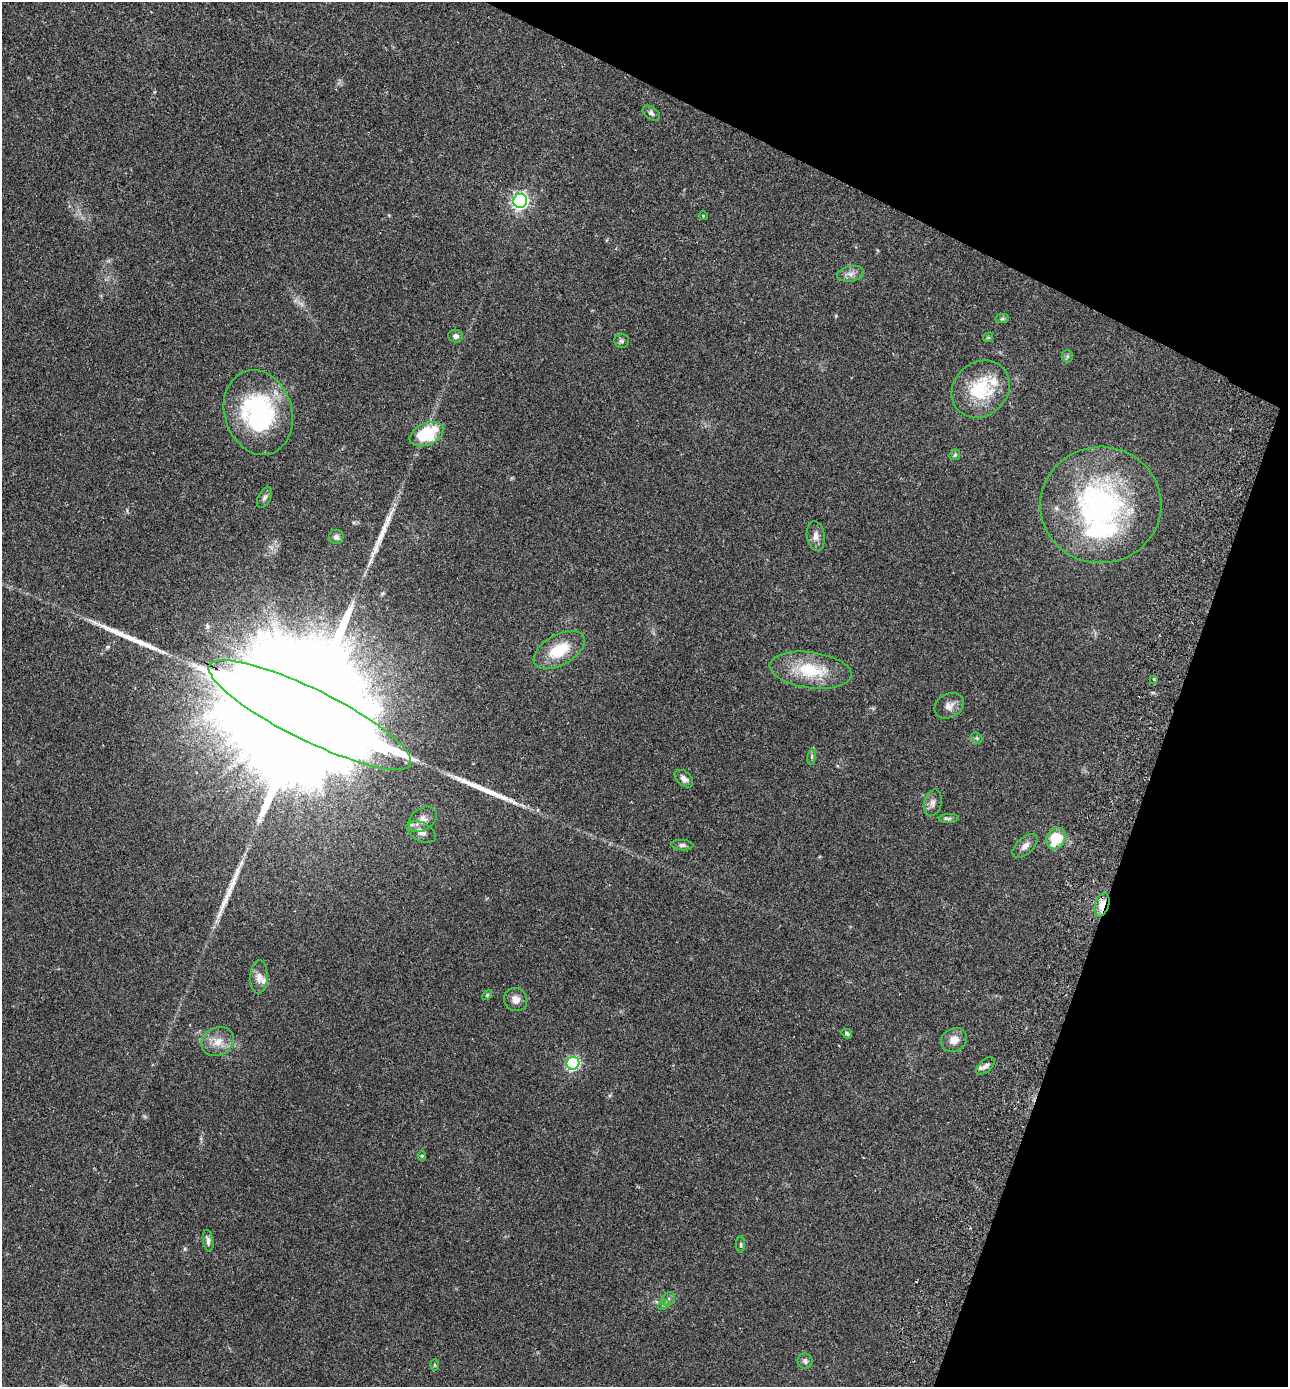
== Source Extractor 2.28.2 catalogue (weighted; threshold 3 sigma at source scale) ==
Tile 8 of 4 x 4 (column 4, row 2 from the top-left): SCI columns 4053-5338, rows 2800-4184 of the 5665 x 5596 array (HDU 1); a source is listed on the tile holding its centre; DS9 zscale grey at full resolution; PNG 1290 x 1389 px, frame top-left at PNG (2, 2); each listed source drawn as its Kron ellipse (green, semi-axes under 4 px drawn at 4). Shown black and unused: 19% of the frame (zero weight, under 2 of 3 exposures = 3% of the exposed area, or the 3 px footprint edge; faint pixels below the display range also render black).
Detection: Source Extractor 2.28.2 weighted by HDU 2 'WHT'; one run over the whole footprint, this tile lists its part. Background 0.12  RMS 0.0084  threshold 0.0378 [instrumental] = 3 sigma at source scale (4.5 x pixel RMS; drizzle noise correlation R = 1.50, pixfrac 1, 0.05/0.05 arcsec/px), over >= 5 px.
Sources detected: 60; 1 too faint to see at this stretch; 2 inside a brighter object's white glare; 1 cosmic-ray / hot-pixel residue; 4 long thin detections or spike segments (spike, bleed or trail) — neither listed nor drawn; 4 inside a brighter listed object's ellipse — not listed separately; the other 48 listed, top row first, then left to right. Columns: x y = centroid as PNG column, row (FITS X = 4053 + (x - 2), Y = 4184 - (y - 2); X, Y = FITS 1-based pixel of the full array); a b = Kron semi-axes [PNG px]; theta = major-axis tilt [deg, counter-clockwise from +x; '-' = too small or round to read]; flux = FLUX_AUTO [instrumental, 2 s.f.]
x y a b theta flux
651 113 9 6 -35 2.3
520 201 7 7 - 240
703 216 4 4 - 0.72
850 274 14 7 9 5
1002 319 7 4 1 1.4
456 336 7 6 - 2.7
988 337 5 4 - 0.96
622 341 7 7 - 2.1
1067 356 6 6 - 1.5
981 389 31 26 42 45
258 412 43 33 -73 120
427 434 18 11 23 42
955 455 6 4 46 1.2
264 498 11 6 61 2.7
1101 505 60 58 7 190
816 536 15 9 -82 5.2
336 537 7 7 - 3
559 650 28 15 29 28
811 670 41 18 -8 40
1154 679 3 3 - 1.2
949 706 15 12 28 6.3
310 715 112 26 -26 110000
977 738 6 4 -45 1.1
812 757 8 4 82 1.5
684 779 11 7 -41 4.1
933 803 14 8 75 4.3
949 818 10 4 2 2
422 819 15 11 36 6.6
421 832 16 9 -28 6.5
1056 838 11 9 60 26
682 845 11 5 -4 2.3
1025 846 15 8 44 5
1102 905 12 7 73 11
259 977 17 8 86 6.1
487 995 6 3 46 0.98
516 999 12 11 - 5.9
847 1033 5 4 - 1.4
954 1040 13 11 30 7.8
218 1042 17 14 28 11
573 1063 6 6 - 130
986 1066 11 6 43 3.3
422 1156 4 4 - 1.1
208 1241 11 5 -81 3.1
741 1245 8 4 90 1.3
668 1299 7 6 - 2.2
663 1305 6 4 42 1.5
805 1361 7 7 - 2.6
435 1365 6 4 -88 0.92
Overlapping masked pixels (flux is a lower limit): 2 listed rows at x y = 310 715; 1102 905